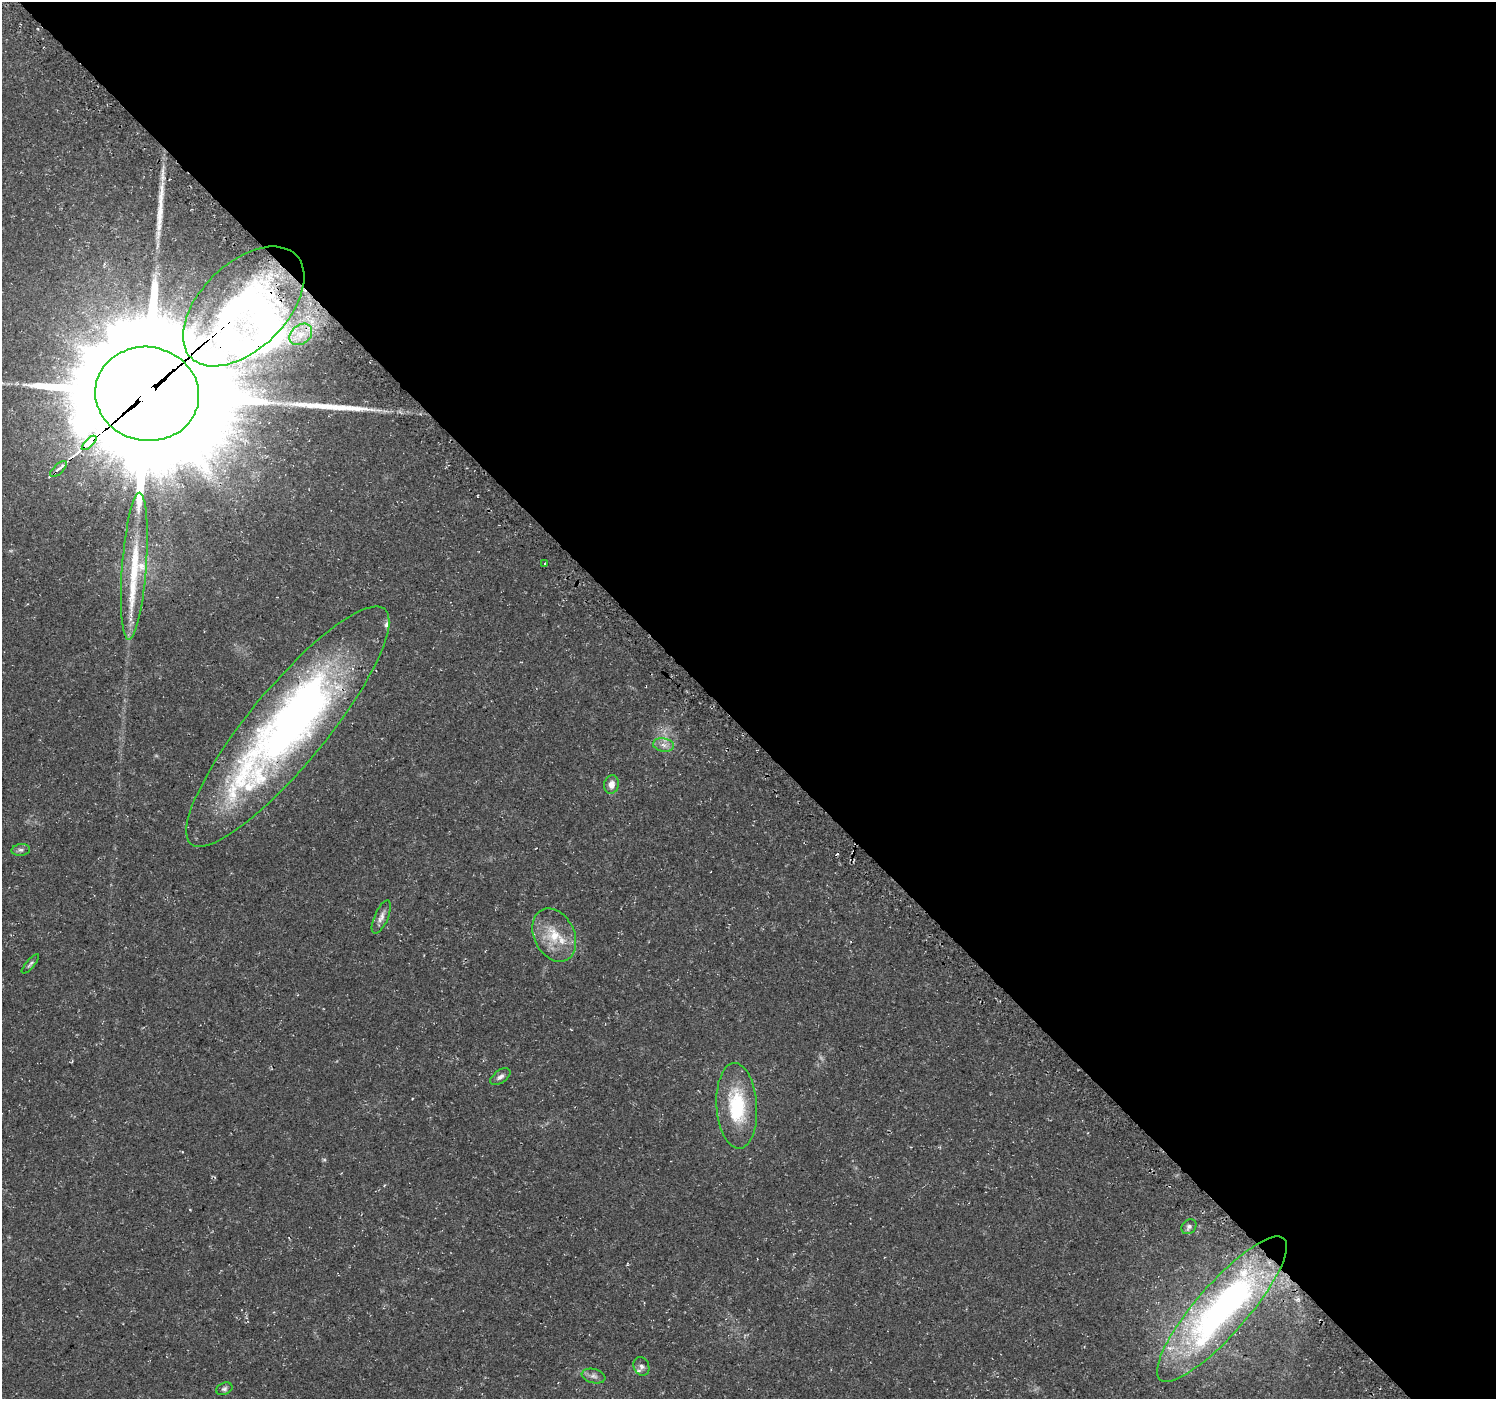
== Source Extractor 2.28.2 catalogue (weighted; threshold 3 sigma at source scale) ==
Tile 8 of 4 x 4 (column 4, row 2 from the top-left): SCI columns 4568-6061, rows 3011-4407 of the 6110 x 6084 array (HDU 1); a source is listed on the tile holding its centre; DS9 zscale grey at full resolution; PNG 1498 x 1401 px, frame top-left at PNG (2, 2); each listed source drawn as its Kron ellipse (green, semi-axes under 4 px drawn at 4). Shown black and unused: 52% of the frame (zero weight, under 3 of 4 exposures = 5% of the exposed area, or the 3 px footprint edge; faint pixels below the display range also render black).
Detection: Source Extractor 2.28.2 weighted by HDU 2 'WHT'; one run over the whole footprint, this tile lists its part. Background 0.0834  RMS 0.0048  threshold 0.0217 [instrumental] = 3 sigma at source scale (4.5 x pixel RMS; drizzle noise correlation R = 1.50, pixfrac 1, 0.0396/0.0396 arcsec/px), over >= 5 px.
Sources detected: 32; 2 inside a brighter object's white glare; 2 cosmic-ray / hot-pixel residue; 3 long thin detections or spike segments (spike, bleed or trail) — neither listed nor drawn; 4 inside a brighter listed object's ellipse — not listed separately; the other 21 listed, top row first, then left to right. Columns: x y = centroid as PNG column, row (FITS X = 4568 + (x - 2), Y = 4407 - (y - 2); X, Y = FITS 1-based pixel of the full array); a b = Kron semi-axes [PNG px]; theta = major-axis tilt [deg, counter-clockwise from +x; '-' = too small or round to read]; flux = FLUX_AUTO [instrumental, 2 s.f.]
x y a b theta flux
244 306 73 43 44 100
301 334 12 9 39 5.1
147 394 52 47 -11 24000
89 443 9 3 44 1400
58 469 10 4 45 2.5
545 563 4 2 - 0.38
134 566 74 12 86 29
288 726 152 39 50 310
663 745 10 6 -11 2.7
611 784 9 7 77 3.5
21 850 9 6 6 1.4
381 917 18 7 67 3
554 935 28 20 -64 15
30 964 12 3 49 0.97
500 1077 11 6 36 1.8
737 1106 43 20 -86 33
1189 1227 8 6 45 1.4
1222 1309 94 25 49 170
641 1366 10 7 -64 2
594 1376 12 7 -14 2.1
224 1389 8 5 24 1.2
Overlapping masked pixels (flux is a lower limit): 4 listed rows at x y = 244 306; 147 394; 89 443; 288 726